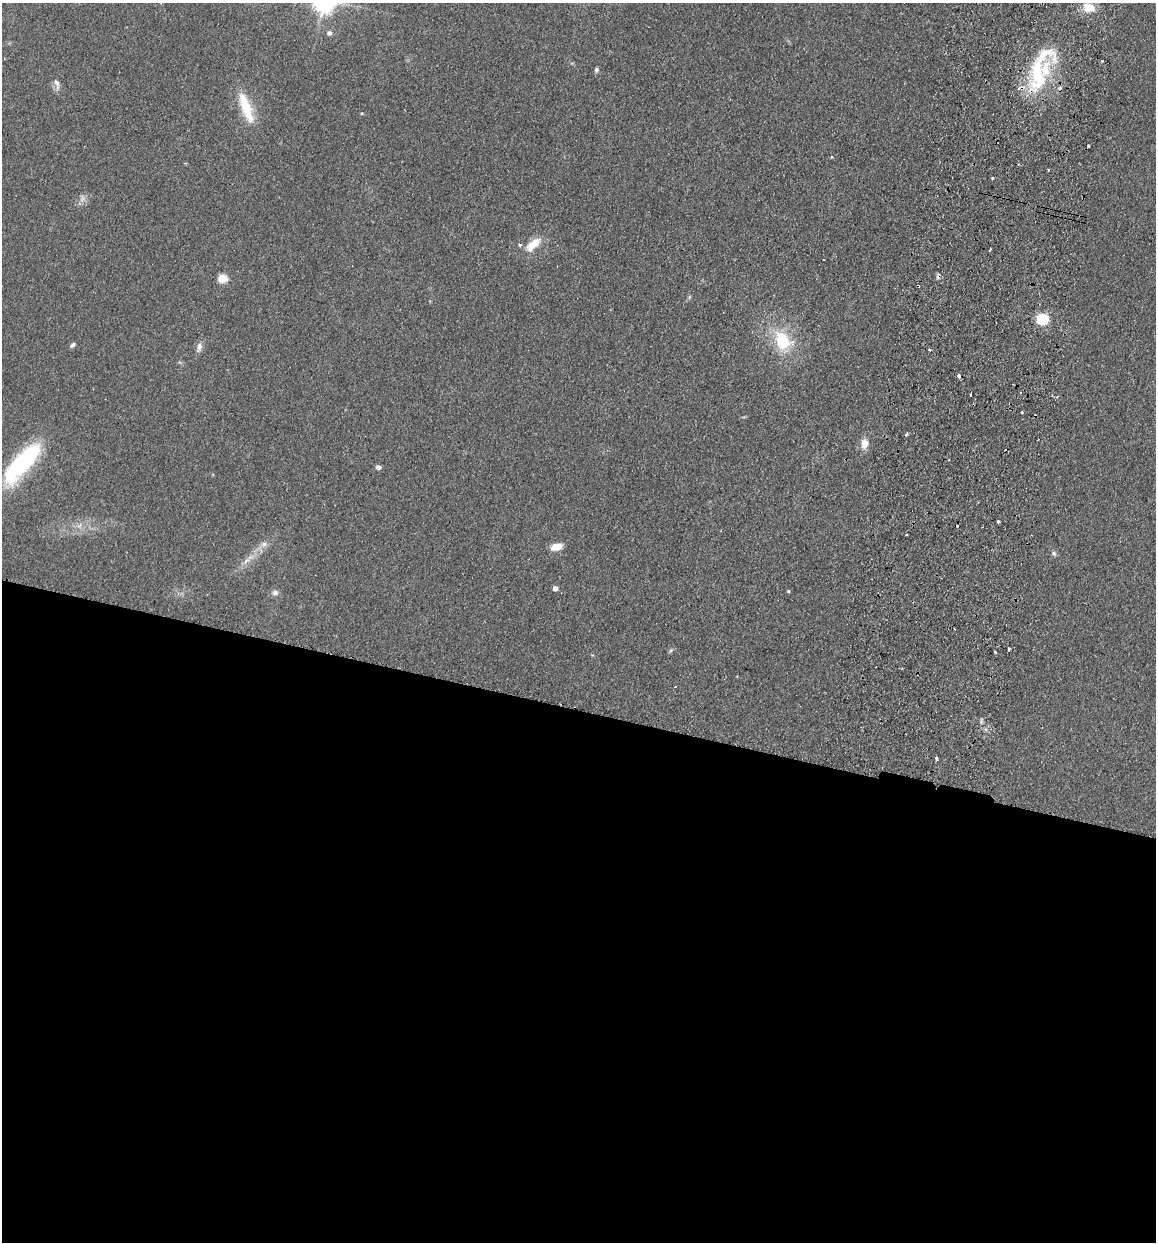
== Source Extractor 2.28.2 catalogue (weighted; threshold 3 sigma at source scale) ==
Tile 14 of 4 x 4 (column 2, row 4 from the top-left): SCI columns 1331-2484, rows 14-1253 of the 5089 x 4985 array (HDU 1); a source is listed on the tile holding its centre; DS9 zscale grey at full resolution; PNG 1158 x 1244 px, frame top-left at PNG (2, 3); no overlay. Shown black and unused: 43% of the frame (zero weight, under 2 of 3 exposures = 3% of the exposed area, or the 3 px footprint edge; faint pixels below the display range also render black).
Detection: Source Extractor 2.28.2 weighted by HDU 2 'WHT'; one run over the whole footprint, this tile lists its part. Background 0.183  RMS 0.012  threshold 0.0541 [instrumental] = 3 sigma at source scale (4.5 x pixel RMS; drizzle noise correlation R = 1.50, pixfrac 1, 0.05/0.05 arcsec/px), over >= 5 px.
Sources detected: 49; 5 cosmic-ray / hot-pixel residue — not listed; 5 inside a brighter listed object's ellipse — not listed separately; the other 39 listed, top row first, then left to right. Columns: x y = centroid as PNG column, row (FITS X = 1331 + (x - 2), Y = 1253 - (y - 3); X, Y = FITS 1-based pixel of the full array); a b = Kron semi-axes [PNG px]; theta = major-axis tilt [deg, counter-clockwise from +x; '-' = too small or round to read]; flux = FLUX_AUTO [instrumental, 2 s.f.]
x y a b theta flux
1089 7 14 11 -8 18
329 33 6 6 - 4.1
1102 61 3 3 - 2.5
1045 69 78 20 59 85
596 70 7 5 68 2.4
57 83 13 6 -62 5.4
245 105 39 13 -70 38
1088 146 3 3 - 6
831 157 4 4 - 1.2
1048 170 3 3 - 1.7
992 178 3 2 - 1.7
82 199 8 5 35 3.9
533 244 24 10 43 21
990 249 4 2 - 1.6
222 278 5 5 - 50
1042 319 6 5 - 130
782 341 25 19 -51 54
73 345 7 5 43 2.9
199 346 14 6 78 6.1
929 350 3 2 - 1.6
959 375 3 3 - 19
971 395 3 2 - 2.2
1022 412 3 2 - 1.3
906 434 3 3 - 3.3
864 443 13 9 82 11
22 464 48 16 48 150
378 467 5 4 - 6.2
998 521 3 3 - 5.2
906 535 3 2 - 0.84
264 544 10 6 10 5.4
556 547 13 8 13 14
1054 553 7 6 - 3
246 561 12 5 44 6.3
555 588 4 4 - 7.3
788 591 3 3 - 1.4
275 593 9 7 0 4.4
1009 649 3 3 - 5.8
995 652 4 3 - 1.1
937 758 4 3 - 3
Overlapping masked pixels (flux is a lower limit): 1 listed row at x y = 1045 69